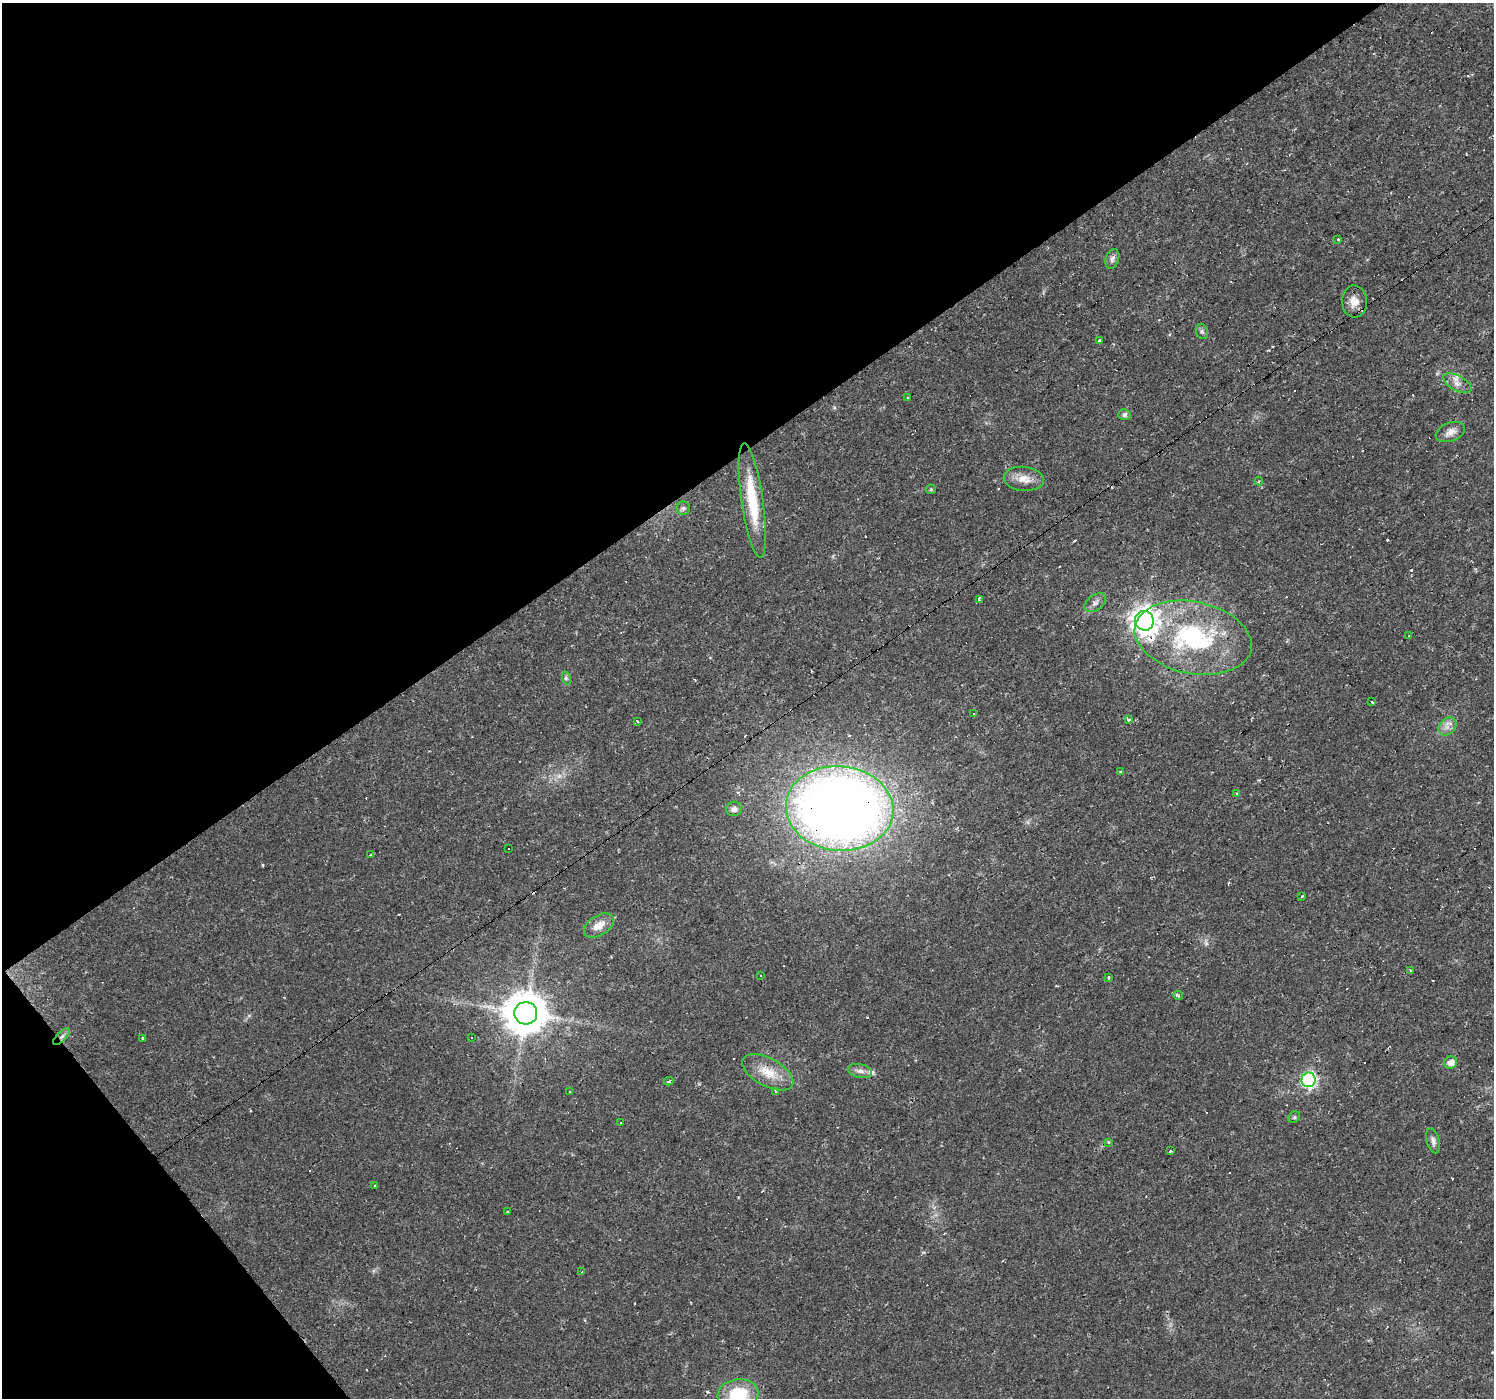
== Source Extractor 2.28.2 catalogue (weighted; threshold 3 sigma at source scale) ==
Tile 5 of 4 x 4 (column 1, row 2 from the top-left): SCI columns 1-1492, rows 2925-4320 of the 5970 x 5910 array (HDU 1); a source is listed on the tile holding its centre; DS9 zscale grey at full resolution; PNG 1496 x 1400 px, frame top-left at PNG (2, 3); each listed source drawn as its Kron ellipse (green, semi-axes under 4 px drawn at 4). Shown black and unused: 36% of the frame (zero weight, under 2 of 3 exposures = <1% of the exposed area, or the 3 px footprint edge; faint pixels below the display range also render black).
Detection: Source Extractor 2.28.2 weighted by HDU 2 'WHT'; one run over the whole footprint, this tile lists its part. Background 0.0195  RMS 0.0024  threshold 0.0108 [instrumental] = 3 sigma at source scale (4.5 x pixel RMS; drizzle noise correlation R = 1.50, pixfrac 1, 0.0396/0.0396 arcsec/px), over >= 5 px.
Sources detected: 88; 30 cosmic-ray / hot-pixel residue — neither listed nor drawn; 1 inside a brighter listed object's ellipse — not listed separately; the other 57 listed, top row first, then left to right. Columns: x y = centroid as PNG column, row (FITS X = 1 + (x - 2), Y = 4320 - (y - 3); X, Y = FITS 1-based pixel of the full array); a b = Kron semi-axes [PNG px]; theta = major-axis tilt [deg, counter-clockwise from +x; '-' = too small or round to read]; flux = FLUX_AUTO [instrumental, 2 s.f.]
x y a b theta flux
1337 239 3 3 - 0.73
1112 259 10 6 71 0.99
1354 301 16 12 -87 2.4
1202 331 8 6 -70 0.55
1100 341 4 3 - 3.3
1457 383 15 7 -28 1.7
907 398 3 3 - 1.1
1124 415 6 5 - 0.75
1450 432 15 9 21 1.7
1024 479 20 12 -5 2.9
1259 481 4 3 - 0.23
931 489 5 4 - 0.29
752 500 58 11 -82 12
683 508 7 6 - 0.58
979 599 4 3 - 0.9
1095 603 12 7 36 1.1
1144 621 10 9 - 260
1409 636 3 2 - 0.27
1193 638 59 36 -12 33
566 678 7 4 -73 0.39
1371 702 3 3 - 1.3
973 714 3 3 - 2.8
1128 720 4 3 - 2.1
637 721 3 3 - 0.85
1447 727 10 8 46 1.4
1121 772 3 3 - 0.68
1236 794 3 3 - 0.36
840 808 54 42 -5 300
734 809 8 7 - 0.93
508 848 3 3 - 1.2
371 855 4 3 - 0.78
1302 897 3 3 - 0.43
599 926 16 10 32 2.7
1411 970 3 3 - 0.63
761 975 3 2 - 0.19
1108 977 4 2 - 0.54
1178 995 5 3 - 0.84
526 1013 11 11 - 820
62 1036 11 4 44 0.9
472 1037 3 3 - 0.65
143 1038 4 3 - 0.37
1451 1062 6 6 - 1.7
860 1071 12 6 -14 1.2
768 1072 28 14 -29 5.4
1309 1080 7 7 - 51
669 1081 5 3 - 1
570 1091 3 3 - 0.51
776 1092 3 3 - 0.61
1294 1117 6 5 - 0.37
620 1123 3 3 - 0.55
1433 1141 13 6 -73 0.97
1108 1142 3 3 - 0.39
1170 1151 3 2 - 0.67
375 1186 3 3 - 1.4
507 1212 4 2 - 0.18
581 1272 3 2 - 0.26
738 1394 20 15 8 11
Overlapping masked pixels (flux is a lower limit): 3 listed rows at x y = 1144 621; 840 808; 62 1036
Isophote crosses this tile's border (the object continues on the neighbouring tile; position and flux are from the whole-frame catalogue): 1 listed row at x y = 738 1394
Unlisted compact peaks at least as high as the median listed source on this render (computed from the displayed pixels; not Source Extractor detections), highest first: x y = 1411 570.